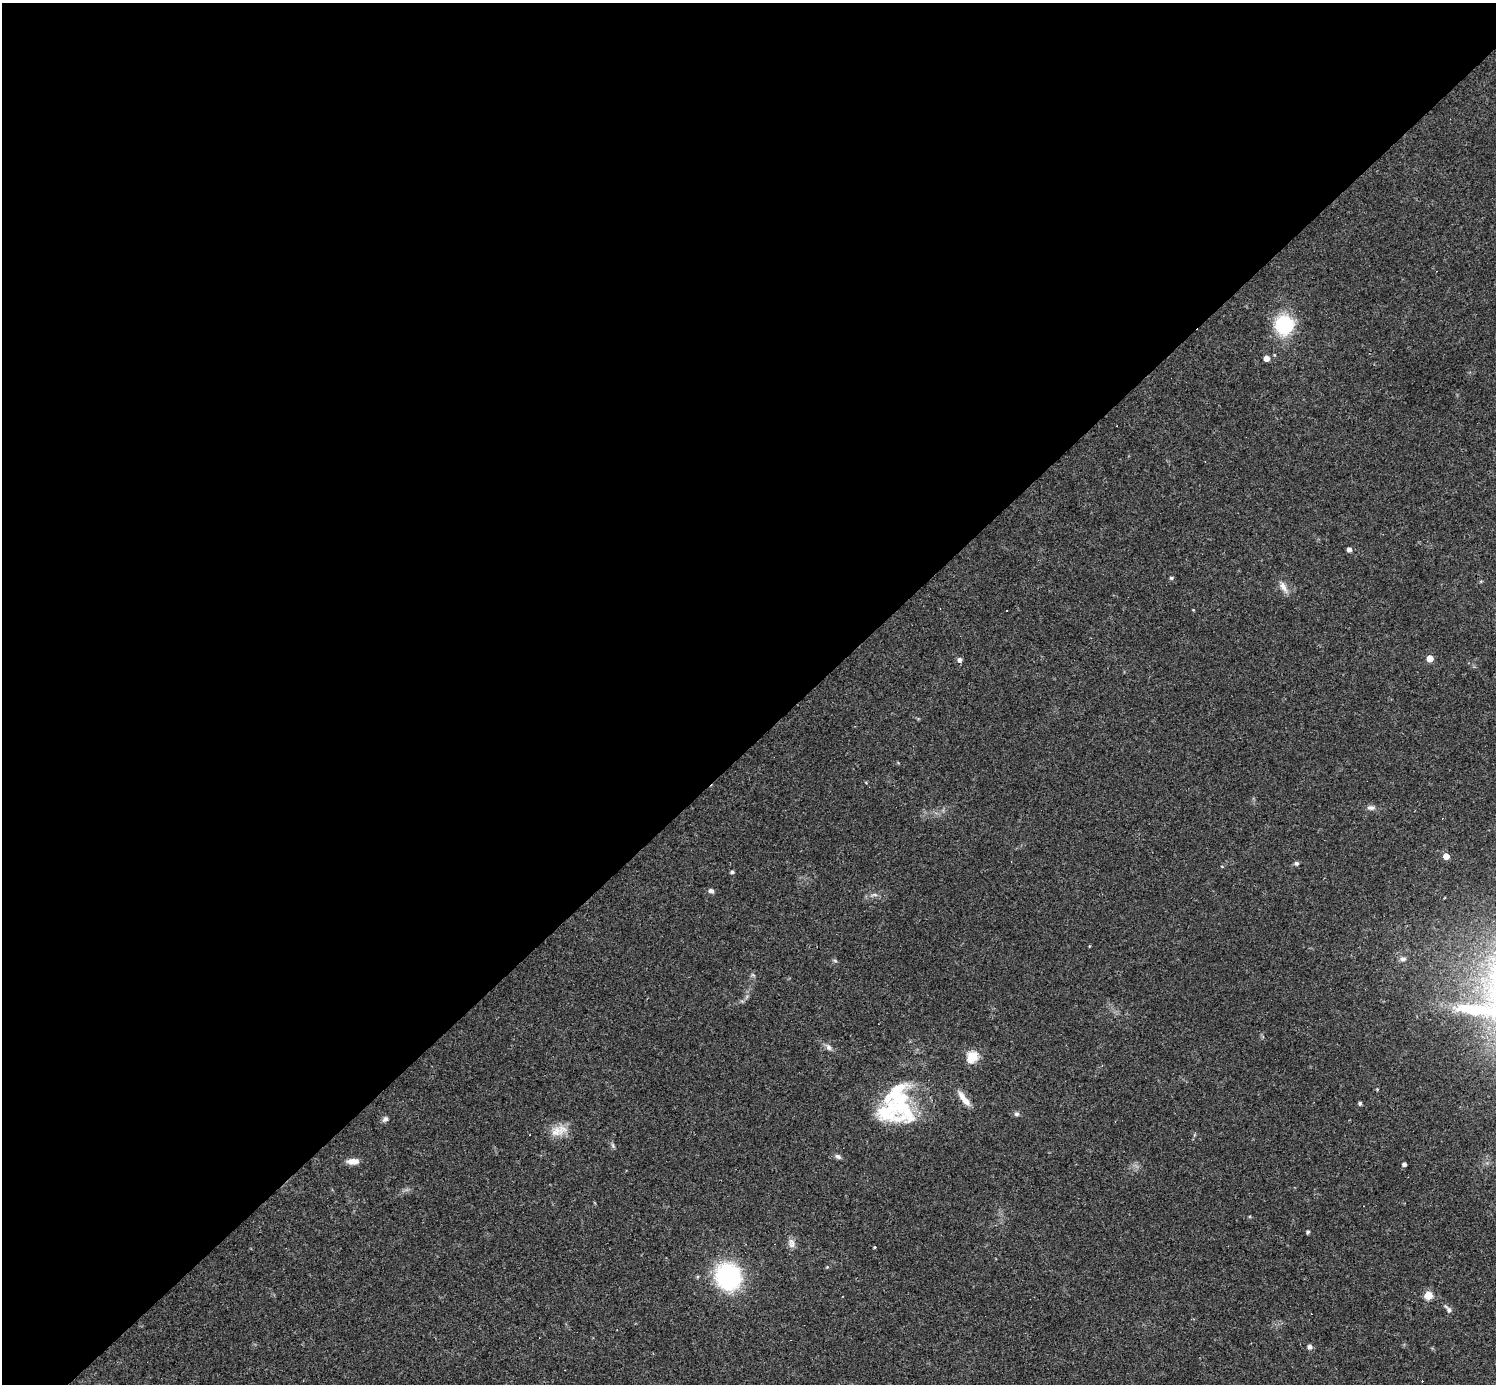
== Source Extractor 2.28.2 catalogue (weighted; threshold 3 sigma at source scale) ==
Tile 2 of 4 x 4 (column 2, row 1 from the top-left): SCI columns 1495-2988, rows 4443-5824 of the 5977 x 5977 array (HDU 1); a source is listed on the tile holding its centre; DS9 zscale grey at full resolution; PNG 1498 x 1386 px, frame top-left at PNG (2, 3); no overlay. Shown black and unused: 54% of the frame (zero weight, under 3 of 4 exposures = <1% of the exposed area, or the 3 px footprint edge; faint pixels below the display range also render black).
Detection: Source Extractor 2.28.2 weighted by HDU 2 'WHT'; one run over the whole footprint, this tile lists its part. Background 0.0358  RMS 0.0044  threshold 0.0196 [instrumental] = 3 sigma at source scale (4.5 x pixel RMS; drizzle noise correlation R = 1.50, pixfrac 1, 0.05/0.05 arcsec/px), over >= 5 px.
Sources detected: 42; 6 cosmic-ray / hot-pixel residue — not listed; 2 inside a brighter listed object's ellipse — not listed separately; the other 34 listed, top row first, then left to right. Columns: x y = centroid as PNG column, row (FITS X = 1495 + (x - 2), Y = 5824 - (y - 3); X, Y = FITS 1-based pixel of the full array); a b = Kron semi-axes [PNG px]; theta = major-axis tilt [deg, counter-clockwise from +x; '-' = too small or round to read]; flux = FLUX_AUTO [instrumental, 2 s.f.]
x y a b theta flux
1284 325 18 18 - 27
1266 358 4 4 - 4
1349 549 4 4 - 1.9
1171 578 5 4 - 0.68
1283 587 17 7 -63 2.9
1430 658 5 5 - 7.9
959 659 6 6 - 1.1
1371 808 11 6 -9 1.7
1446 856 5 4 - 5.5
1296 863 6 5 - 0.88
732 872 4 4 - 0.93
711 891 7 5 -13 1.3
874 895 10 4 4 1.2
1403 959 8 6 15 1.3
835 961 6 4 -20 0.63
829 1047 8 7 - 1.6
972 1056 5 5 - 34
964 1099 23 7 -53 4.4
1360 1103 4 4 - 0.97
900 1104 52 33 -63 38
1017 1114 7 6 - 1.1
385 1119 8 6 45 1.2
556 1131 18 12 45 5.6
612 1145 7 4 -70 0.8
838 1157 8 6 -25 1.2
353 1161 13 7 -1 3.6
1404 1164 4 4 - 1.4
1308 1232 4 4 - 0.91
791 1243 14 7 -76 2.3
875 1247 4 3 - 0.47
728 1276 22 19 -59 57
1428 1295 5 5 - 16
1449 1310 8 6 -55 1.3
1309 1347 6 6 - 1.4